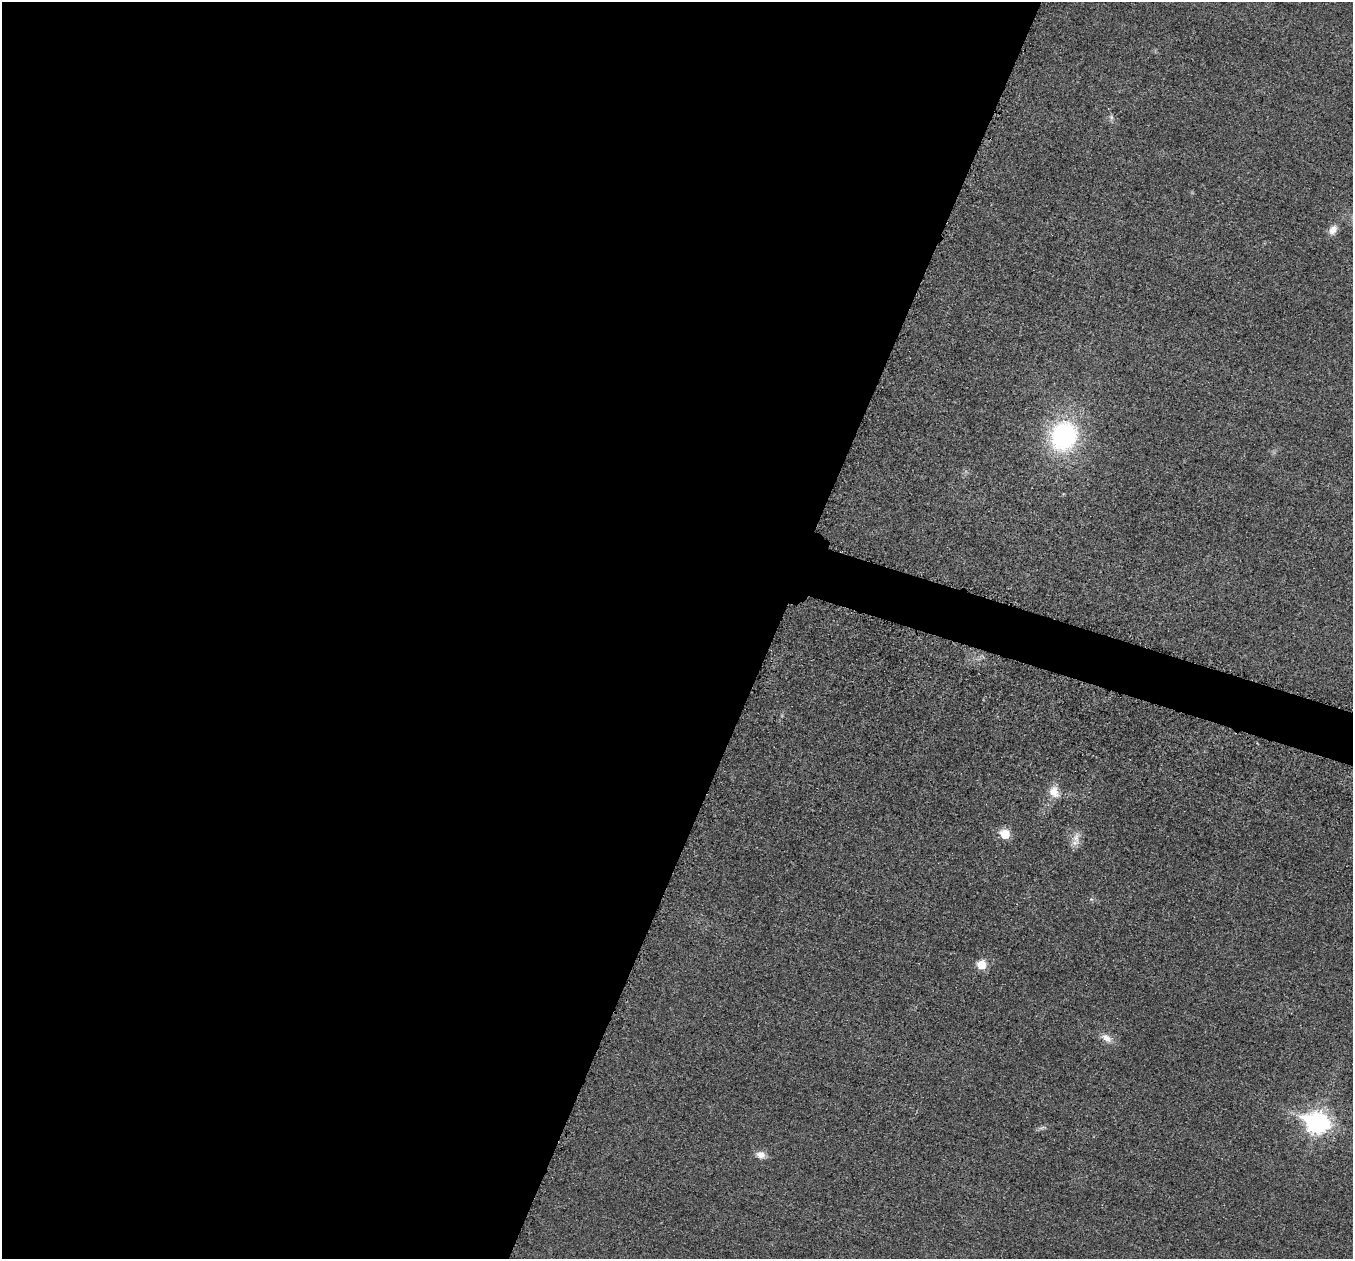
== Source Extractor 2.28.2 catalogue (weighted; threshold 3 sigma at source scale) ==
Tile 5 of 4 x 4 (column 1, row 2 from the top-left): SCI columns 34-1384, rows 2709-3965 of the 5458 x 5501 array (HDU 1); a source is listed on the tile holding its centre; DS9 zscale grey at full resolution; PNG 1355 x 1261 px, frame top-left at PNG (2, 2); no overlay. Shown black and unused: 59% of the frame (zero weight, under 3 of 5 exposures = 4% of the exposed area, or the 3 px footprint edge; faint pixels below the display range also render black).
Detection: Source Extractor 2.28.2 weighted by HDU 2 'WHT'; one run over the whole footprint, this tile lists its part. Background 0.0197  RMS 0.0051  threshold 0.0228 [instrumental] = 3 sigma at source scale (4.5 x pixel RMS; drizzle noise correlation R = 1.50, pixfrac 1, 0.05/0.05 arcsec/px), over >= 5 px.
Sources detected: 12; all 12 listed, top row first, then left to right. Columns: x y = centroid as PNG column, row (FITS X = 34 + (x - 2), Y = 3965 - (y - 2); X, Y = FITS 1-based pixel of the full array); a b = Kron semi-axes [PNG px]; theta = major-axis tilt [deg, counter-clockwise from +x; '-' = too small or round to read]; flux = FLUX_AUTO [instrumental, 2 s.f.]
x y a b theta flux
1111 117 8 6 -77 1.3
1333 230 13 9 62 3.9
1064 436 35 30 71 67
1054 792 15 12 -61 6.1
1005 834 7 6 - 16
1076 838 17 9 76 4.6
1091 899 6 4 -18 0.75
981 965 6 6 - 15
1106 1038 17 9 -32 4.4
1317 1123 10 8 -19 280
1042 1128 12 3 18 1.1
760 1155 10 9 - 3.8